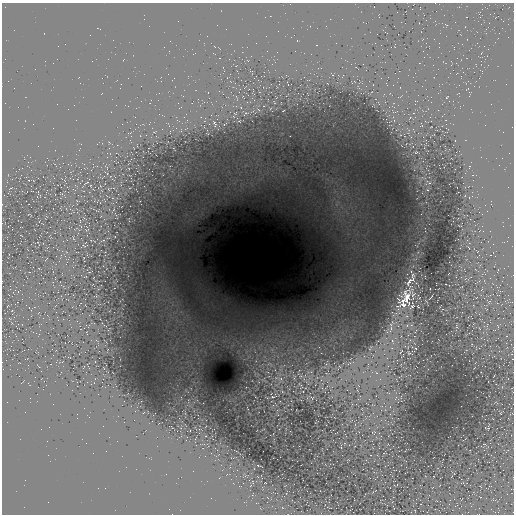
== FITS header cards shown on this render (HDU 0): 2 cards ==
NAXIS1  =                  512 / length of data axis 1
NAXIS2  =                  512 / length of data axis 2

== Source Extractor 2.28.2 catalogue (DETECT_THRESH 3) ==
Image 512 x 512 px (HDU 0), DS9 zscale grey, 1 PNG px = 1 image px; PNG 516 x 516 px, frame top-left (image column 1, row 512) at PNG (2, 3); no overlay
Background 28.7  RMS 0.65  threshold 1.94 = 3 sigma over >= 5 px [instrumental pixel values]
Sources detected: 57; all 57 listed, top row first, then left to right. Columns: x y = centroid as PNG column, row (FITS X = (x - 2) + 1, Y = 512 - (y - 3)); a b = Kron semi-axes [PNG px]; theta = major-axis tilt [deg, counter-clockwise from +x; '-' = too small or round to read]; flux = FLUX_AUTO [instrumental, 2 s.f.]
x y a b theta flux
447 97 3 2 - 26
283 111 3 2 - 23
235 113 5 4 - 41
246 113 8 5 50 88
239 121 5 5 - 47
214 124 12 5 -70 140
224 124 9 3 29 67
207 133 4 2 - 28
416 152 4 3 - 41
87 182 3 2 - 27
410 280 15 6 64 290
445 284 2 2 - 21
431 297 5 2 - 38
406 298 24 12 55 1200
403 305 11 5 -12 230
412 306 13 7 63 180
418 307 4 2 - 39
395 313 21 10 5 290
407 316 7 6 - 120
407 325 7 5 43 120
391 328 16 7 77 490
416 331 10 3 42 47
378 341 6 3 19 50
392 341 13 7 -73 390
370 348 12 6 58 180
392 348 7 6 - 170
414 348 13 4 -22 100
401 352 10 4 54 110
409 353 8 4 -30 88
387 358 6 5 - 110
350 363 20 7 17 520
270 364 10 5 -26 160
326 364 12 6 62 170
368 364 9 4 90 140
339 367 13 7 44 260
310 372 15 5 8 230
363 372 7 5 44 150
327 373 9 4 -11 100
376 373 10 6 -49 250
300 375 17 7 -45 380
294 377 10 6 -90 140
276 378 13 7 -5 280
281 379 14 9 67 420
264 380 11 6 -28 190
300 385 14 8 -56 330
326 387 12 3 52 120
357 390 9 3 -68 81
388 393 6 3 -19 56
273 396 11 6 26 190
310 397 14 6 -4 160
373 405 6 4 -17 54
501 413 5 3 - 40
487 428 5 2 - 29
373 432 8 6 19 93
341 447 6 2 87 38
258 466 4 2 - 35
253 482 5 3 - 28